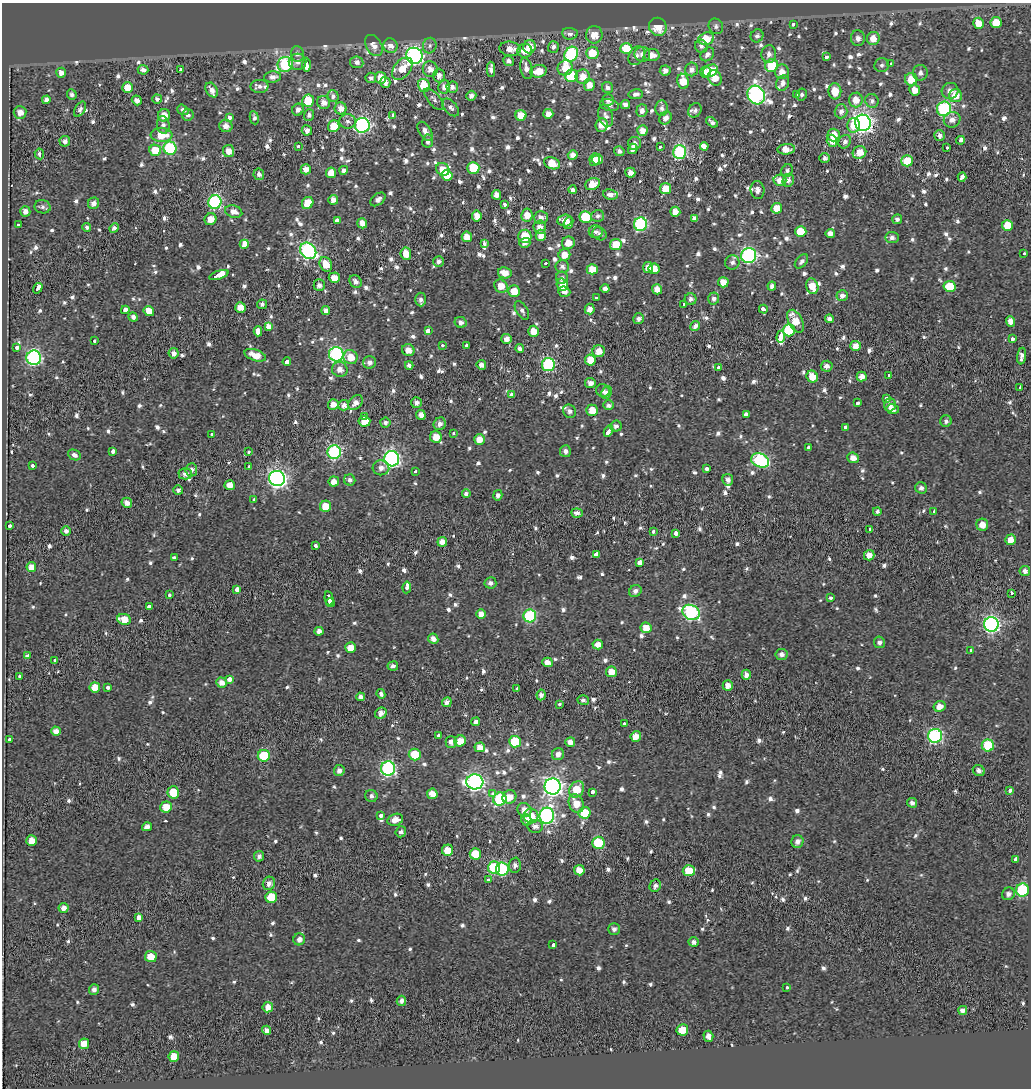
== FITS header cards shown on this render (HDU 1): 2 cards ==
NAXIS1  =                 1029
NAXIS2  =                 1086

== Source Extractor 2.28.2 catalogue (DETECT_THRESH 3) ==
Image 1029 x 1086 px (HDU 1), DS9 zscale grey, 1 PNG px = 1 image px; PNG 1033 x 1090 px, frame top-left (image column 1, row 1086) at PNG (2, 3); each listed source drawn as its Kron ellipse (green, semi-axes under 4 px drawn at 4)
Background 0.228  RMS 1.1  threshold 3.19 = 3 sigma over >= 5 px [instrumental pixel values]
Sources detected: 1030; of the 1030, the 500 brightest by FLUX_AUTO listed and drawn (530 fainter detections omitted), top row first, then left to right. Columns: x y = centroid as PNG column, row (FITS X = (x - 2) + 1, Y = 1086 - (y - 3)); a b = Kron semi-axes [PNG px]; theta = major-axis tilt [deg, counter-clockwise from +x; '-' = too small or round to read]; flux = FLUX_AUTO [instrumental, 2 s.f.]
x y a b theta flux
978 23 5 5 - 1300
996 23 5 5 - 1400
794 24 3 3 - 780
716 26 8 7 - 240
658 27 9 8 - 1500
570 34 8 6 -5 310
594 35 8 8 - 910
757 36 7 6 - 250
858 38 8 7 - 440
873 38 6 6 - 940
706 39 8 6 18 2000
374 46 11 7 -59 640
390 46 7 7 - 590
430 46 8 6 75 250
701 46 7 6 - 240
529 47 7 6 - 840
553 47 6 5 - 310
510 49 11 7 -6 650
626 49 6 5 - 2600
525 51 7 7 - 730
592 53 6 6 - 1400
297 54 8 6 -85 280
571 54 8 6 54 11000
642 54 8 7 - 390
707 54 8 6 47 310
769 54 9 7 85 460
652 55 7 6 - 670
414 56 8 8 - 23000
636 56 10 7 60 340
826 57 4 3 - 710
508 61 5 5 - 290
298 62 9 8 - 400
357 62 6 6 - 370
285 64 8 7 - 7700
891 64 4 3 - 890
307 65 7 3 -90 3100
882 65 7 7 - 250
772 66 7 6 - 3000
526 68 11 6 -79 540
565 68 8 7 - 1300
402 69 13 8 51 1200
430 69 8 7 - 600
491 69 7 4 90 390
692 69 7 6 - 400
143 70 5 5 - 400
180 70 3 3 - 460
539 71 8 6 15 1300
665 71 5 5 - 380
710 71 8 6 28 2200
706 72 6 5 - 1000
782 72 7 7 - 710
61 73 5 5 - 470
920 73 8 7 - 340
439 76 7 6 - 510
571 76 6 6 - 3500
273 77 8 5 6 450
583 77 7 7 - 890
371 78 5 5 - 280
381 78 6 5 - 950
715 78 8 6 -61 1000
911 79 6 6 - 1400
683 81 7 6 - 1500
385 82 5 5 - 420
783 83 8 6 66 420
589 85 6 5 - 690
259 86 9 6 0 330
424 86 7 6 - 1900
444 87 7 6 - 430
452 87 6 5 - 360
128 88 5 5 - 1300
608 88 6 5 - 290
212 90 8 5 -57 460
915 90 5 5 - 850
835 91 8 6 -88 1300
950 91 8 8 - 530
636 94 7 5 7 270
802 94 6 5 - 240
72 95 5 4 - 260
756 95 10 8 -54 20000
796 95 3 3 - 670
333 96 6 5 - 270
471 96 5 5 - 320
955 96 6 6 - 1000
157 99 5 4 - 250
434 99 13 6 -50 300
46 100 4 4 - 320
137 100 5 4 - 340
608 100 6 5 - 290
856 100 7 7 - 860
308 101 6 5 - 2200
872 101 7 6 - 260
324 103 7 6 - 530
625 104 5 4 - 350
609 105 9 6 -12 260
451 107 10 6 -48 300
341 108 6 6 - 590
662 108 8 6 86 290
80 109 8 5 60 270
944 109 7 7 - 11000
183 110 6 5 - 260
298 110 6 5 - 360
695 110 7 6 - 260
642 111 6 5 - 350
841 111 7 6 - 360
20 112 6 6 - 640
548 114 5 5 - 560
164 115 6 6 - 730
188 115 6 5 - 270
309 115 6 5 - 260
521 115 5 5 - 1100
393 116 4 3 - 3600
606 116 11 7 -73 390
229 118 3 3 - 1500
254 118 6 4 -80 260
666 118 7 6 - 450
952 120 8 7 - 500
348 121 8 7 - 310
712 122 6 3 -38 250
863 123 8 8 - 34000
163 125 9 6 -82 280
362 125 7 7 - 17000
602 125 7 6 - 770
854 125 7 6 - 1000
226 126 6 6 - 490
334 126 6 5 - 1400
307 130 5 5 - 400
425 131 10 6 -56 480
642 131 5 5 - 700
161 135 11 7 -4 1600
834 135 6 6 - 1100
940 136 5 5 - 350
960 140 4 3 - 2300
65 141 5 5 - 320
428 141 6 5 - 330
832 141 6 5 - 540
845 142 7 6 - 300
635 143 6 6 - 320
298 146 3 3 - 430
704 146 4 3 - 6700
660 147 3 3 - 480
170 148 6 6 - 8000
947 148 3 3 - 890
633 149 5 4 - 470
786 149 9 5 5 780
155 150 6 5 - 1700
229 151 6 5 - 680
619 151 5 5 - 290
680 152 7 6 - 11000
859 152 7 6 - 1000
39 154 5 4 - 300
573 155 5 4 - 470
825 158 5 4 - 240
598 159 5 5 - 620
594 160 6 5 - 530
907 161 6 5 - 2100
552 163 8 5 -22 1400
473 168 6 6 - 2400
306 169 5 5 - 560
443 169 7 6 - 1000
344 170 4 4 - 280
787 171 7 5 56 240
331 173 5 5 - 900
630 173 5 5 - 380
259 174 6 5 - 300
447 175 5 5 - 1400
962 177 4 3 - 2500
780 180 6 5 - 740
788 180 6 5 - 350
593 184 7 6 - 1200
665 189 5 5 - 1100
573 190 4 4 - 320
757 190 9 7 -84 420
496 195 5 4 - 490
610 195 7 5 -9 330
378 199 8 5 38 340
333 200 5 5 - 530
215 202 7 6 - 10000
93 203 6 5 - 410
308 203 6 5 - 1500
504 205 3 3 - 900
43 207 8 6 -10 240
777 208 5 5 - 1100
25 212 5 5 - 450
234 212 9 6 -19 540
675 212 5 5 - 750
527 215 6 5 - 820
477 216 5 5 - 720
598 216 6 6 - 240
585 217 6 6 - 3500
541 218 7 6 - 400
695 218 4 3 - 850
210 219 6 5 - 690
897 219 5 5 - 250
337 220 4 3 - 1500
565 220 7 6 - 640
362 223 5 5 - 590
568 223 6 4 69 460
640 224 7 6 - 11000
19 225 4 3 - 860
1007 225 5 5 - 1500
87 227 4 4 - 250
540 227 7 6 - 610
114 228 5 4 - 250
596 232 7 6 - 250
801 232 5 5 - 2000
830 233 4 4 - 450
600 234 7 6 - 240
541 235 5 5 - 670
525 236 6 6 - 2000
467 237 5 5 - 950
892 237 6 5 - 280
525 243 6 5 - 280
568 243 6 6 - 770
244 244 4 3 - 12000
484 244 4 3 - 520
616 245 6 5 - 1400
308 251 9 7 -44 16000
406 254 6 5 - 1200
1024 254 3 3 - 450
564 255 6 5 - 810
749 255 8 7 - 17000
438 261 5 5 - 310
801 261 8 5 49 250
732 262 7 7 - 280
546 263 3 3 - 320
326 264 7 6 - 990
562 266 6 6 - 270
648 267 5 5 - 450
592 269 5 5 - 1000
654 269 5 5 - 1000
505 273 7 5 -13 770
219 275 10 3 19 16000
334 278 5 5 - 760
562 278 6 6 - 270
355 281 7 5 -53 390
723 282 5 5 - 650
319 285 6 5 - 300
562 285 6 5 - 940
501 286 7 6 - 980
772 286 4 4 - 270
812 286 8 6 -72 1200
950 286 6 5 - 2100
38 288 5 3 - 3400
605 288 4 4 - 290
657 289 5 5 - 570
514 291 6 6 - 1200
564 292 6 5 - 420
842 296 6 5 - 360
596 298 3 3 - 430
714 298 6 5 - 260
421 299 7 5 -87 240
691 299 6 6 - 270
262 304 5 4 - 250
684 304 3 3 - 510
240 308 5 5 - 780
590 309 5 5 - 440
763 309 4 3 - 890
125 310 4 4 - 2200
522 310 10 6 -59 280
149 311 5 5 - 1100
326 311 4 4 - 360
133 317 5 4 - 280
638 319 5 5 - 320
829 319 5 4 - 300
795 321 12 6 -63 1500
1010 321 5 4 - 500
461 322 6 5 - 420
695 326 5 4 - 360
268 327 4 3 - 2100
789 330 6 6 - 4900
258 331 5 3 - 6100
428 331 3 3 - 19000
533 331 5 5 - 1000
781 337 6 3 86 3800
507 339 5 5 - 560
1012 339 3 3 - 790
94 341 3 3 - 370
442 345 3 3 - 390
466 345 3 3 - 470
856 346 5 5 - 710
17 347 4 3 - 1400
520 349 4 4 - 400
408 350 6 6 - 660
599 351 6 6 - 850
174 353 5 5 - 370
336 354 7 7 - 15000
255 355 11 5 -18 1000
1022 356 8 4 82 420
351 357 7 7 - 1100
34 358 7 7 - 15000
590 360 5 5 - 1200
287 362 4 4 - 2800
369 362 6 6 - 330
409 365 4 4 - 260
481 365 5 4 - 410
548 365 6 6 - 10000
827 366 6 5 - 380
718 367 3 3 - 840
340 369 8 7 - 550
889 375 3 3 - 790
812 377 6 5 - 1100
862 377 5 5 - 510
590 383 5 5 - 470
1020 387 3 3 - 820
603 391 7 6 - 260
606 392 6 5 - 260
512 395 3 3 - 2200
887 398 3 3 - 870
356 403 8 6 47 530
416 403 5 5 - 290
857 403 4 3 - 1300
333 404 5 5 - 570
343 405 5 5 - 410
609 405 5 4 - 280
890 405 6 5 - 400
893 409 6 5 - 340
592 410 6 5 - 1100
569 411 7 6 - 300
421 415 5 4 - 500
746 415 4 3 - 2100
365 417 3 3 - 720
364 421 6 5 - 1300
946 421 6 5 - 250
385 423 5 5 - 250
440 424 6 6 - 370
616 426 6 5 - 280
845 427 3 3 - 1100
608 431 6 3 62 2500
454 433 3 3 - 350
212 435 3 3 - 600
436 437 6 5 - 1000
479 439 5 5 - 800
808 447 3 3 - 590
113 451 3 3 - 1500
565 451 6 5 - 330
249 452 3 3 - 460
334 452 7 6 - 12000
75 455 7 5 -25 290
853 458 6 5 - 600
392 459 7 7 - 21000
760 460 9 7 -21 11000
33 465 3 3 - 720
249 467 4 3 - 1300
381 468 8 7 - 420
706 469 3 3 - 1500
191 470 6 5 - 340
415 472 3 3 - 1600
185 474 7 5 1 370
277 478 8 7 - 29000
350 480 6 5 - 260
728 480 6 5 - 340
334 481 5 5 - 570
230 485 5 5 - 820
921 488 6 5 - 290
178 490 5 4 - 240
466 493 4 3 - 1100
498 495 5 4 - 330
254 500 3 3 - 3800
127 503 5 5 - 470
325 506 6 5 - 1200
877 511 4 4 - 240
934 512 4 3 - 770
577 513 6 4 -6 350
982 525 6 6 - 750
9 526 3 3 - 890
870 529 3 3 - 910
66 531 5 4 - 280
653 532 3 3 - 500
676 533 4 3 - 1500
1011 540 5 5 - 810
442 542 5 4 - 680
315 546 3 3 - 1300
597 555 3 3 - 6700
869 555 5 5 - 580
174 557 4 3 - 640
640 562 4 3 - 2500
31 567 5 4 - 810
1025 571 5 5 - 310
490 583 6 5 - 290
407 587 6 3 81 630
237 589 3 3 - 2900
635 591 6 5 - 300
1011 593 3 3 - 1200
169 595 3 3 - 640
831 598 3 3 - 910
329 599 7 3 -77 5300
330 603 4 3 - 2900
149 607 3 3 - 2600
691 612 9 7 -28 15000
481 614 5 5 - 550
530 616 6 6 - 8800
124 619 7 5 -9 1100
991 624 7 7 - 21000
646 628 6 5 - 970
319 631 4 4 - 340
433 639 5 5 - 450
879 642 6 5 - 280
598 645 5 5 - 630
351 648 5 5 - 920
971 650 3 3 - 530
781 654 6 5 - 340
28 655 4 3 - 930
55 660 3 3 - 390
547 662 5 4 - 550
393 666 5 4 - 260
611 672 5 5 - 1100
746 675 5 4 - 460
19 676 3 3 - 1900
229 679 4 3 - 1300
222 683 5 5 - 560
728 685 5 5 - 630
95 687 5 5 - 980
108 687 3 3 - 750
517 689 3 3 - 470
381 694 5 4 - 260
541 695 5 4 - 330
360 697 4 4 - 360
583 700 5 5 - 240
447 702 5 4 - 450
559 704 3 3 - 470
940 706 6 5 - 660
381 713 6 5 - 570
476 722 4 4 - 330
625 723 3 3 - 1600
56 731 5 4 - 470
438 736 3 3 - 530
636 736 5 5 - 980
935 736 7 7 - 13000
10 739 3 3 - 710
460 741 6 5 - 1000
451 742 6 5 - 390
515 742 6 6 - 3300
570 742 5 5 - 440
988 745 6 6 - 3800
480 747 5 5 - 710
558 754 6 6 - 410
415 755 6 6 - 2200
264 756 6 6 - 3700
388 768 7 7 - 14000
339 770 6 5 - 330
979 771 6 5 - 350
475 782 8 7 - 25000
553 786 8 8 - 35000
577 789 9 7 56 1700
1010 790 3 3 - 670
173 792 6 6 - 1700
592 792 4 3 - 1100
493 793 3 3 - 1000
432 794 5 5 - 830
371 796 6 6 - 300
509 797 7 6 - 880
500 799 7 6 - 6900
912 803 5 4 - 290
576 804 9 7 -62 1000
166 807 6 5 - 1200
524 810 7 6 - 660
585 813 6 5 - 2300
381 815 4 3 - 3600
531 816 7 7 - 1100
547 816 8 7 - 19000
395 820 8 6 14 700
526 820 5 5 - 320
535 826 8 6 -8 400
147 827 5 4 - 440
401 832 5 5 - 250
32 841 5 5 - 1100
797 841 6 6 - 370
598 843 6 6 - 3500
448 850 6 5 - 1200
475 854 5 5 - 1800
259 856 5 5 - 290
1015 860 4 3 - 2400
515 865 7 6 - 310
494 868 6 6 - 4500
502 869 6 6 - 6400
579 870 5 5 - 800
689 871 6 5 - 1900
489 880 3 3 - 800
269 883 7 6 - 400
655 886 6 5 - 300
1022 890 6 6 - 6600
1008 894 6 6 - 360
271 897 6 6 - 2800
64 908 5 5 - 460
138 918 3 3 - 9000
614 929 6 6 - 260
299 939 6 6 - 430
694 942 5 4 - 360
553 945 4 3 - 640
151 956 6 5 - 1100
787 988 3 3 - 680
94 989 5 5 - 300
401 1001 5 4 - 350
268 1007 5 5 - 680
963 1010 4 4 - 340
267 1030 5 4 - 400
682 1030 6 5 - 1600
708 1036 5 5 - 520
84 1044 5 5 - 1100
174 1056 5 5 - 1200
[530 fainter detections neither listed nor drawn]